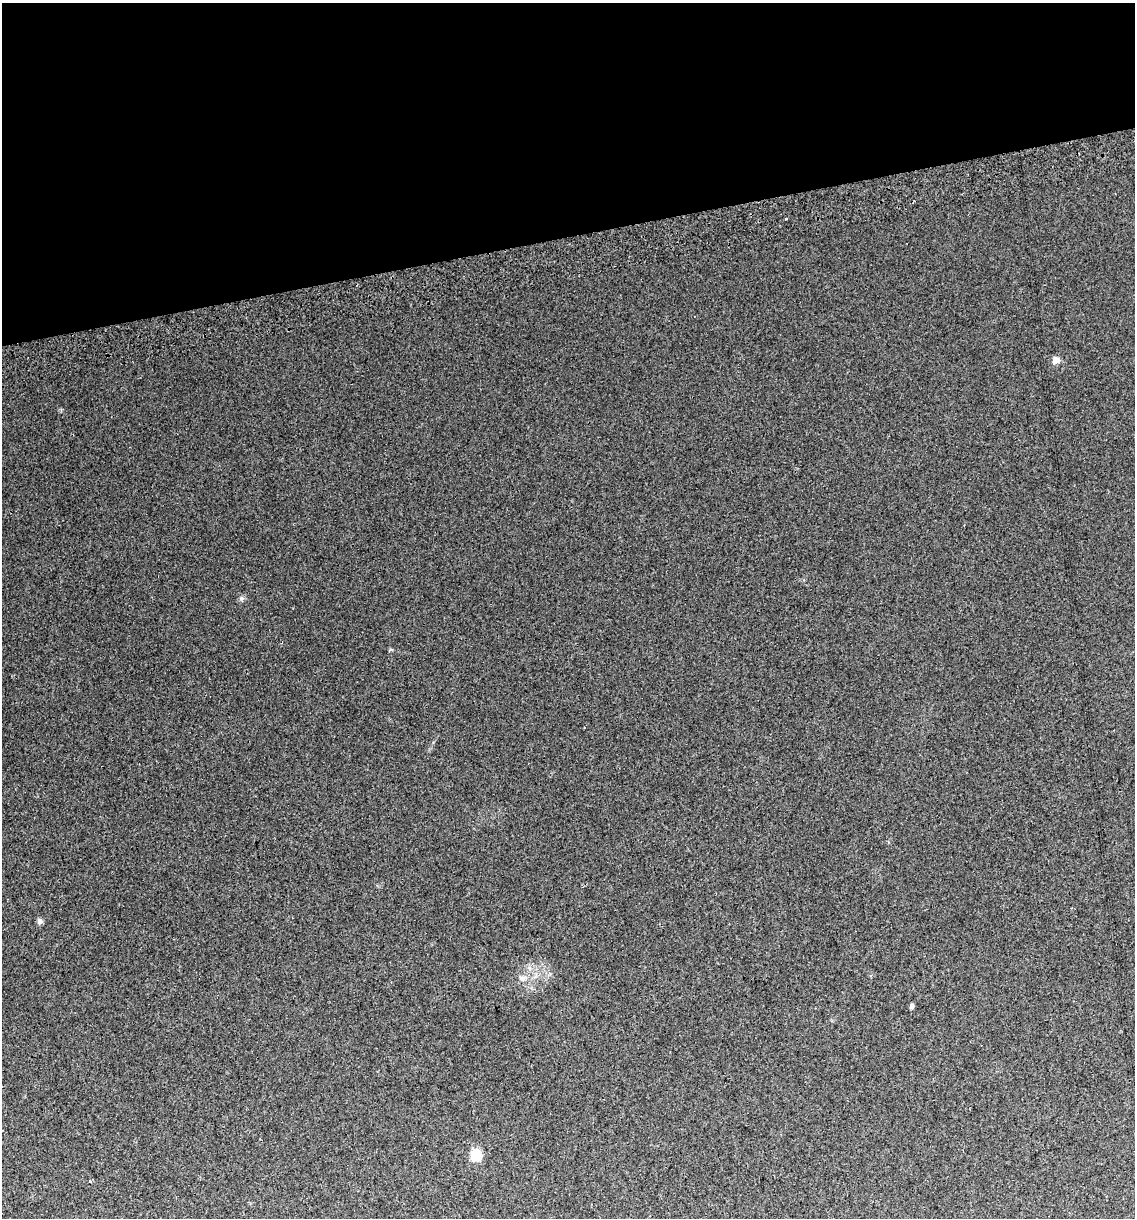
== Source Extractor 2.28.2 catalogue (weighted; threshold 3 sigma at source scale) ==
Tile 3 of 4 x 4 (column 3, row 1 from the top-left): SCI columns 2347-3479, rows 3690-4905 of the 4646 x 4948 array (HDU 1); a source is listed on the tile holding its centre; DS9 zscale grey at full resolution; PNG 1137 x 1220 px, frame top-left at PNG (2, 3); no overlay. Shown black and unused: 19% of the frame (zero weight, under 2 of 3 exposures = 2% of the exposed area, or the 3 px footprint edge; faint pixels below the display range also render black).
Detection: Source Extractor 2.28.2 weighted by HDU 2 'WHT'; one run over the whole footprint, this tile lists its part. Background 0.046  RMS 0.012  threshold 0.0541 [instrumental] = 3 sigma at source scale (4.5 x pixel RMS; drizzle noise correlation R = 1.50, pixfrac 1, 0.0396/0.0396 arcsec/px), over >= 5 px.
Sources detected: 9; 2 cosmic-ray / hot-pixel residue — not listed; the other 7 listed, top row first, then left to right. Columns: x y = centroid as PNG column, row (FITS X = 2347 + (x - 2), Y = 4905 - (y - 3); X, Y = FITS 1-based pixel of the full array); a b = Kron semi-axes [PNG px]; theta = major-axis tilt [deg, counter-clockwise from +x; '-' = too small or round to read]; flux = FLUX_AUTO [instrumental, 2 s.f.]
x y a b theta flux
1056 360 7 6 - 10
241 598 6 6 - 2.5
40 921 7 6 - 3.4
523 978 7 7 - 3.9
912 1006 5 4 - 3
476 1155 10 9 - 26
90 1181 4 4 - 1.2